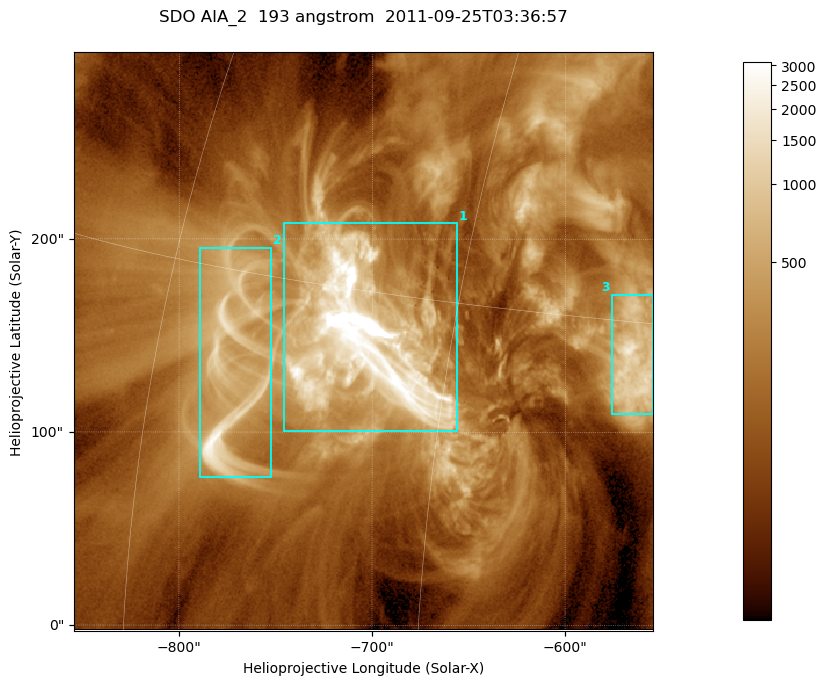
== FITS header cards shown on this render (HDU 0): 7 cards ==
TELESCOP= 'SDO     '           /
INSTRUME= 'AIA_2   '           /
WAVELNTH=                  193 /
WAVEUNIT= 'angstrom'           /
DATE-OBS= '2011-09-25T03:36:57.93' /
CTYPE1  = 'HPLN-TAN'           /
CTYPE2  = 'HPLT-TAN'           /

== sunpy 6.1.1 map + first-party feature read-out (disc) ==
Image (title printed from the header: SDO AIA_2  193 angstrom  2011-09-25T03:36:57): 499 x 499 px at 0.601 arcsec/px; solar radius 957 arcsec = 1592 px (partial field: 3.1% of the solar disc is inside the frame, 100% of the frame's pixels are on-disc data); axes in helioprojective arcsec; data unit not stated in the header (colour bar unlabelled)
Orientation: roll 0.0576 deg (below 1 deg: not rotated)
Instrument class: DISC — disc imager (sunpy class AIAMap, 193 A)
Bright regions (active regions / flare kernels): reference = the on-disc median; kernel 5 px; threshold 5 sigma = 545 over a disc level ~161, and >= 1.15x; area >= 249 px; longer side >= 6 px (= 3.6 arcsec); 3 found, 3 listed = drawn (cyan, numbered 1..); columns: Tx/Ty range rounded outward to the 2 arcsec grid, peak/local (2 s.f.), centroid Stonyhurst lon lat
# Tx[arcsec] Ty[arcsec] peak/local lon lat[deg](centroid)
1 -746..-656 100..208 101 -49 +13
2 -790..-752 76..196 16 -56 +12
3 -576..-554 110..172 12 -37 +14